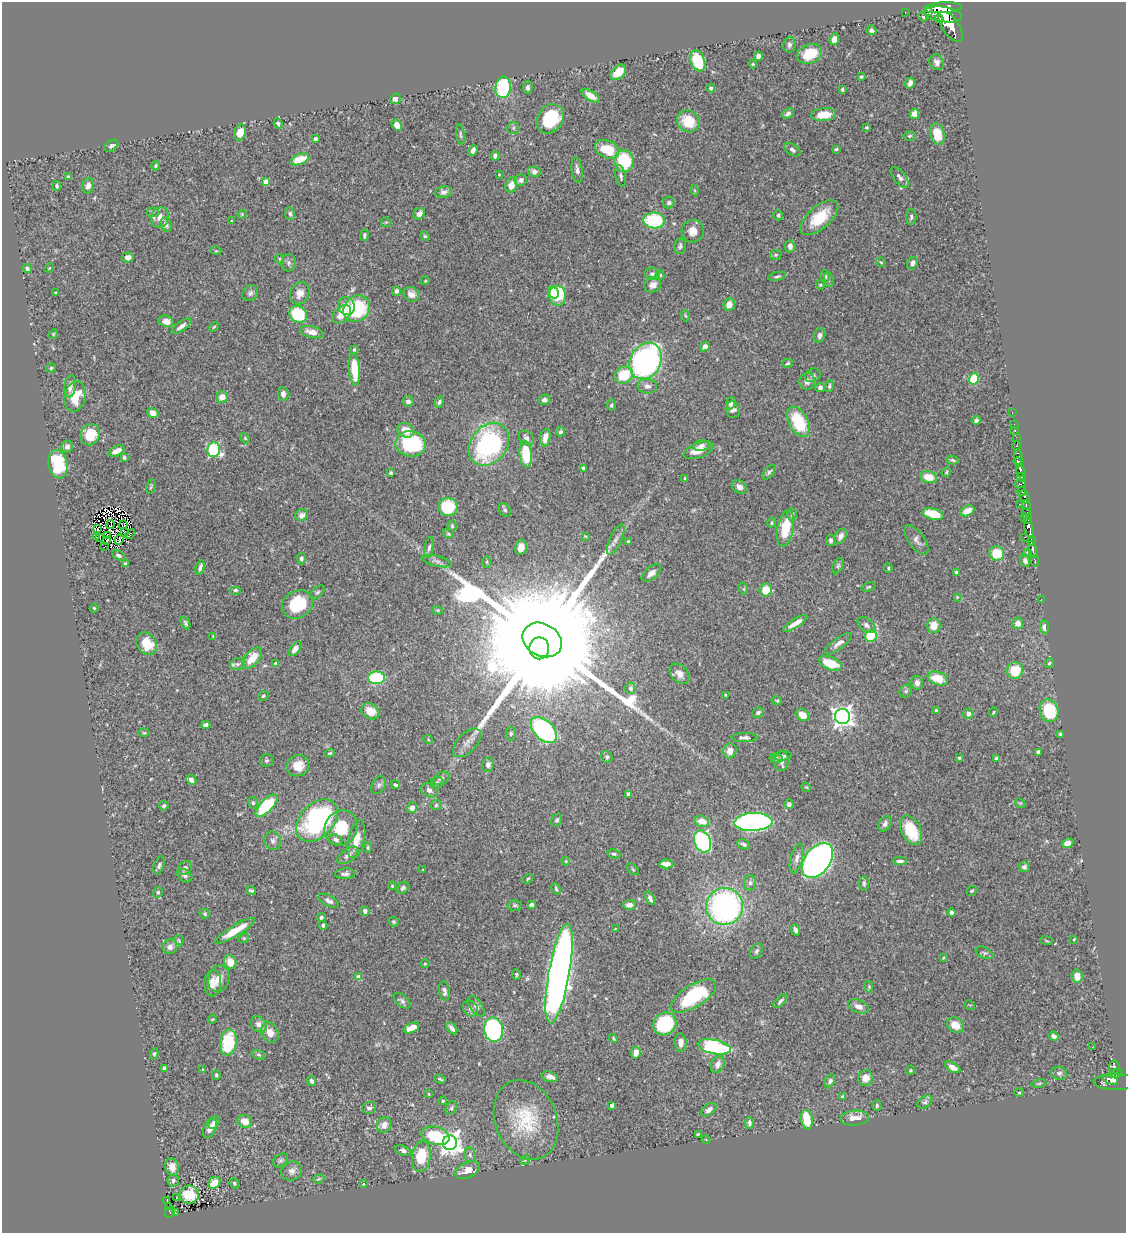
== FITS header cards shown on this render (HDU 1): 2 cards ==
NAXIS1  =                 1124
NAXIS2  =                 1231

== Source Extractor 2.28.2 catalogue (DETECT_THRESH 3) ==
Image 1124 x 1231 px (HDU 1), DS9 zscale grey, 1 PNG px = 1 image px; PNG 1128 x 1235 px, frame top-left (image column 1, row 1231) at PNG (2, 2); each listed source drawn as its Kron ellipse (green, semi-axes under 4 px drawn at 4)
Background 0.481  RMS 0.019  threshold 0.0575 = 3 sigma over >= 5 px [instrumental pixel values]
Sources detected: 464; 3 with non-positive FLUX_AUTO (blend fragments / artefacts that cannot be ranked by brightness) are neither listed nor drawn; the other 461 listed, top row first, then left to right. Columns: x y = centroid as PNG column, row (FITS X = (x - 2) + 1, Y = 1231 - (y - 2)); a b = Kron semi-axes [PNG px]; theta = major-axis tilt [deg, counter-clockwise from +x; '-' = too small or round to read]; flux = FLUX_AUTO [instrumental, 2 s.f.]
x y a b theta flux
943 8 19 5 3 2400
905 12 3 2 - 5.9
928 12 2 2 - 4800
943 14 19 7 -9 2900
923 17 4 3 - 1.2
939 19 4 3 - 260
951 27 17 8 -55 2200
871 30 5 4 - 3.4
834 39 6 4 69 12
789 45 8 6 81 3.1
810 54 13 9 23 31
758 56 5 4 - 5.8
698 61 11 7 -68 52
937 62 8 7 - 4.8
753 64 4 3 - 1.5
618 72 9 6 43 19
861 77 3 3 - 2
910 83 5 4 - 4.8
503 87 11 7 82 87
528 87 7 5 84 3.5
711 88 4 4 - 4
842 89 3 3 - 2
591 96 10 4 -34 11
395 99 5 5 - 3.8
788 113 6 4 34 3.9
914 114 5 4 - 12
824 115 12 6 5 25
550 119 16 12 53 60
688 121 12 10 -41 36
278 123 5 4 - 3.2
397 125 6 4 -55 9.7
867 127 3 3 - 1.7
513 128 6 5 - 2.4
240 133 8 6 73 13
460 134 10 3 -83 2.1
937 134 11 7 -77 33
909 136 6 4 15 2.2
315 139 4 4 - 3.2
111 146 8 5 37 3.1
607 149 13 8 -26 37
836 149 4 4 - 1.8
473 150 6 4 69 5.7
792 150 9 5 -32 3.7
495 156 4 4 - 5.3
300 159 10 5 21 27
624 161 11 9 -81 70
155 166 5 4 - 1.8
577 170 13 5 -83 5.6
534 172 6 5 - 3.7
499 175 4 2 - 0.84
621 176 11 5 -79 3.8
68 177 4 3 - 2.3
900 178 12 6 -52 7.2
521 180 6 5 - 4.5
266 182 4 4 - 15
511 185 8 5 72 13
57 186 5 4 - 2.2
88 186 8 5 72 5.9
694 190 5 3 - 1.3
443 192 8 6 8 4.4
669 203 6 5 - 2.5
152 212 6 5 - 2.6
242 214 4 4 - 1.3
290 214 6 5 - 2.5
419 214 6 5 - 6.6
778 215 5 4 - 2.5
911 217 8 5 90 2.9
160 218 10 8 68 10
819 218 23 11 41 37
654 220 10 8 -2 87
231 221 4 2 - 0.87
386 222 5 4 - 1.6
166 225 7 5 -70 4.1
693 231 11 11 - 11
364 235 6 4 80 2.9
425 236 5 4 - 1.6
680 246 8 5 78 3
790 246 6 5 - 6.2
216 251 5 3 - 1.2
776 255 6 4 19 1.8
128 257 6 5 - 5.5
279 259 5 4 - 1.4
881 262 5 4 - 1.6
288 263 9 7 81 3.9
912 263 6 5 - 6.3
49 268 5 3 - 1.1
27 269 5 4 - 2.7
652 274 8 6 -5 4
660 275 4 4 - 1.6
777 276 9 3 11 2.3
825 276 6 5 - 2.5
829 280 7 5 -85 2.6
425 281 4 3 - 0.97
653 285 8 7 - 7.9
820 285 5 4 - 1.4
396 291 5 4 - 3.8
554 292 6 5 - 27
56 293 3 3 - 1.6
250 293 8 7 - 4.1
300 293 11 9 65 9.8
411 294 8 7 - 7.9
557 296 10 8 -81 68
729 304 6 5 - 10
346 306 9 8 - 12
357 309 14 12 47 87
298 314 9 8 - 76
342 314 11 7 43 21
686 316 5 3 - 1.3
166 321 7 5 -19 9.1
181 326 12 4 35 5.8
214 327 5 3 - 1.3
312 332 12 5 -15 9.7
53 334 5 4 - 1.4
820 335 7 5 76 5.2
705 347 5 4 - 5.9
354 350 3 3 - 1.5
646 361 19 15 60 340
788 363 5 4 - 2.1
51 368 4 4 - 1.8
354 369 16 5 -85 38
624 375 9 8 - 40
813 375 8 6 26 3.4
974 379 6 5 - 48
807 381 8 7 - 6.4
70 386 11 5 84 8.7
647 386 10 7 -5 5.4
829 386 6 4 75 2.3
820 387 5 4 - 3.9
283 394 6 5 - 6.7
75 397 15 10 76 32
222 397 6 5 - 11
544 400 6 5 - 4.3
408 401 5 5 - 5.1
439 402 6 4 60 3.2
731 403 6 4 68 3.7
611 405 5 4 - 2.1
733 410 8 7 - 5.6
1012 412 3 2 - 13
153 413 6 4 -32 10
976 420 4 4 - 3.8
798 422 16 9 -62 63
1014 424 2 2 - 5.3
406 430 8 7 - 17
1015 430 3 2 - 16
560 432 5 4 - 3.8
90 435 11 9 70 32
1016 437 2 2 - 10
245 438 6 3 -47 1.3
526 438 8 6 -45 5.5
545 438 9 5 79 10
411 444 15 12 -8 110
489 444 23 18 51 220
702 445 9 5 8 4.3
1017 445 5 3 - 15
67 447 6 6 - 4.1
214 450 7 6 - 160
698 450 15 7 21 13
117 451 8 5 26 11
526 454 13 6 -84 53
1018 457 8 3 -85 280
124 458 4 4 - 3.5
952 460 6 4 -12 2.4
1018 462 4 4 - 520
58 464 14 9 -79 74
583 468 4 3 - 3
1020 471 6 4 -81 370
769 472 8 4 49 2.6
946 472 5 4 - 1.5
391 473 3 3 - 2.1
929 477 8 6 -12 18
1022 477 4 3 - 180
685 478 3 3 - 1.5
1020 484 6 4 11 130
151 486 7 3 76 1.7
739 487 8 6 -32 6.1
1021 491 4 3 - 130
1025 497 7 4 -66 240
1019 504 3 2 - 76
448 507 9 9 - 65
1026 507 7 5 -88 350
505 510 7 5 -52 2.7
967 511 7 5 26 16
792 514 6 4 89 3
933 514 11 5 -13 39
302 515 7 5 26 6.3
1028 516 8 3 -76 200
1024 518 4 3 - 100
772 523 5 4 - 1.8
110 524 4 2 - 1.2
123 525 4 2 - 1.2
452 526 5 4 - 1.9
1029 527 11 4 -77 1000
785 528 18 8 79 35
97 529 4 2 - 1.2
125 532 3 2 - 1.5
130 534 5 2 - 1.1
448 534 6 3 -19 1.5
108 535 3 2 - 0.86
585 536 4 3 - 1.1
840 536 8 5 59 5.6
96 537 4 2 - 0.71
100 537 3 2 - 0.84
1025 537 3 2 - 44
119 539 5 2 - 2
616 539 16 6 65 7.8
106 540 4 3 - 1.7
831 540 5 5 - 2.9
917 540 17 7 -54 6.5
1031 541 4 3 - 310
629 542 4 4 - 2.8
104 547 2 2 - 0.82
521 547 7 5 78 9.2
429 548 11 4 77 3.6
1033 549 9 3 -79 570
997 553 7 7 - 30
1027 553 3 3 - 1.5
118 555 7 4 -31 3.8
301 558 6 4 -89 3.7
437 561 15 5 -14 5.1
1025 561 6 4 -69 3.3
1035 561 6 3 -81 110
487 562 6 4 90 1.7
125 563 4 3 - 1.6
838 566 8 5 63 2.3
200 567 7 4 75 4
888 568 5 4 - 1.8
956 572 3 3 - 3.3
651 573 11 6 40 8.2
868 587 7 4 18 2
744 589 6 4 -72 1.6
235 590 6 4 0 2.6
766 590 6 6 - 23
317 592 8 5 44 2.5
957 597 4 4 - 1.2
1041 599 3 2 - 7.6
297 605 16 13 30 57
94 608 4 4 - 1.5
437 610 5 3 - 1.2
186 623 7 4 -65 2.4
795 623 14 4 32 12
1018 623 6 5 - 9.1
866 625 10 6 -39 4.9
933 625 7 7 - 15
1044 627 7 4 -83 6.6
213 636 3 2 - 0.84
871 636 6 5 - 46
542 640 20 16 -29 100000
146 643 12 9 -52 31
838 644 16 5 37 6.6
539 648 11 10 - 12000
295 649 8 4 52 7.2
252 658 13 7 48 24
831 663 12 6 -22 36
1049 663 5 4 - 1.7
238 664 7 5 19 3.5
276 664 4 3 - 4.8
1015 670 8 8 - 33
679 674 11 8 -46 7.9
376 678 8 6 1 110
938 678 10 6 -20 28
917 683 7 6 - 6
630 688 6 5 - 4.7
906 691 7 5 47 2.4
726 695 4 4 - 1.5
263 696 5 4 - 2
777 701 5 3 - 1.5
936 710 4 4 - 1.3
370 711 9 7 -33 15
1049 711 11 9 -74 73
758 712 6 5 - 2.5
993 712 5 4 - 1.4
968 714 5 5 - 4.5
802 715 7 5 -37 14
842 716 7 7 - 800
206 725 4 4 - 6.4
544 730 16 9 -46 180
144 733 6 3 -1 1.3
511 734 7 5 89 2.2
1061 734 3 3 - 2.2
745 737 13 4 2 3.8
428 739 5 3 - 1.2
467 743 18 9 46 11
730 751 7 6 - 10
1038 752 4 3 - 7.6
330 753 5 3 - 1.8
783 756 9 4 4 3.3
607 757 6 5 - 2.6
776 758 6 4 -8 2.7
959 758 4 4 - 1.7
996 759 4 4 - 3.5
267 761 6 6 - 2.3
781 761 10 7 87 6.8
488 765 7 6 - 6.4
298 766 11 10 - 17
441 778 8 6 31 4.3
191 780 5 4 - 5.4
437 783 6 6 - 2.8
379 785 9 6 64 3.8
395 785 4 3 - 3
806 787 5 4 - 1.4
429 790 9 6 -29 5.5
629 794 4 4 - 5.1
253 803 6 4 -76 2.3
1020 803 5 4 - 1.5
789 804 4 4 - 4
267 805 14 6 46 80
436 805 5 5 - 2.1
164 806 5 4 - 2.4
412 808 5 5 - 6
317 820 24 16 46 200
557 820 7 5 59 2.7
702 821 7 5 -15 16
753 822 19 9 3 440
885 824 8 6 62 4.6
341 828 18 16 60 38
911 830 15 9 -62 49
356 839 19 8 77 17
336 840 7 5 -22 4.2
273 841 9 8 - 5.2
702 842 11 8 -69 190
1068 843 6 4 25 6.4
744 844 7 4 -25 2.9
368 848 5 4 - 1.8
614 854 7 4 -11 2.6
348 855 12 6 37 6
797 858 15 6 76 6.4
817 860 20 12 53 890
566 861 4 3 - 1.4
900 861 7 3 2 3.4
666 864 7 4 -2 7.3
159 865 9 5 72 3.5
1024 867 5 5 - 3.5
185 868 7 6 - 4.3
633 869 7 3 -45 1.2
423 870 3 2 - 1.1
345 874 10 5 4 4.5
185 876 8 6 -34 3.3
528 879 5 4 - 1.5
750 883 8 6 -89 3.8
864 883 7 5 89 2.5
392 886 4 3 - 1.2
403 888 6 5 - 2.9
556 889 6 3 -69 2.1
251 890 5 3 - 2.3
972 891 5 3 - 1.8
158 892 5 5 - 2.4
650 898 7 4 -63 4.4
329 901 11 5 -29 4.8
515 905 7 5 0 2.1
531 905 4 4 - 5.8
629 905 6 5 - 7.3
725 906 18 18 - 340
365 911 5 4 - 3.7
951 912 4 3 - 3.6
205 914 5 4 - 2.3
321 917 4 4 - 2.4
394 922 5 4 - 2
323 925 4 3 - 2.6
615 929 3 2 - 0.98
795 930 6 3 -68 3.4
235 931 23 5 31 26
244 938 5 4 - 1.5
1074 939 3 2 - 1
179 940 5 4 - 1.4
1047 941 6 3 -19 1.1
170 947 7 7 - 8.1
756 951 8 5 58 3
984 953 9 5 -24 2.9
943 958 4 3 - 1
230 962 7 6 - 17
425 964 4 3 - 1
516 974 5 3 - 1.7
559 974 50 10 80 1200
1077 976 6 5 - 14
359 977 4 4 - 14
219 979 13 10 75 13
213 983 13 8 87 10
869 987 6 4 -80 1.4
444 991 10 5 -81 4.5
693 996 26 11 32 97
402 1001 10 5 -42 3.9
780 1001 9 4 45 3.3
970 1005 5 3 - 1.2
476 1006 12 6 -55 5.1
858 1006 11 6 -22 7.2
470 1009 8 7 - 4.8
212 1019 5 4 - 1.2
258 1024 9 7 -44 7.3
665 1024 12 10 40 91
955 1025 9 7 -37 15
412 1028 8 5 24 14
452 1028 7 3 -51 4.7
493 1030 12 9 -83 210
270 1033 11 8 -67 11
1054 1036 5 4 - 4.6
613 1038 4 3 - 1.9
228 1042 13 8 81 64
681 1043 9 6 -88 7.3
714 1047 17 7 -12 180
1092 1047 3 2 - 16
636 1053 6 4 82 12
154 1054 6 4 81 1.9
258 1055 7 4 -20 2.3
718 1064 9 6 65 7
953 1067 8 4 -29 7.6
1114 1067 6 5 - 110
164 1068 4 3 - 4.3
203 1069 4 2 - 1.1
911 1070 4 4 - 1.4
1059 1073 8 6 -14 3.7
1116 1074 7 3 17 61
216 1075 4 4 - 1.7
550 1077 8 5 -15 6.1
865 1078 8 7 - 11
440 1079 6 2 -22 1.8
1111 1080 8 3 -24 270
312 1081 5 4 - 3.1
830 1081 7 5 52 4.1
1115 1082 21 8 -1 560
1039 1084 7 3 9 1.5
1019 1092 5 3 - 1.2
429 1094 4 3 - 1
843 1097 4 4 - 1.8
443 1101 4 3 - 1.5
925 1102 8 5 36 2.7
612 1105 4 3 - 5.6
877 1105 5 4 - 2.2
369 1108 7 5 21 3.7
451 1108 7 5 61 2.6
709 1110 9 5 38 6.2
855 1118 14 7 4 14
807 1119 10 5 -80 31
526 1120 41 30 -68 75
245 1121 7 6 - 13
214 1123 7 5 62 4.4
749 1123 6 4 89 3.2
384 1125 8 6 60 8.9
210 1128 10 6 65 8.4
698 1134 4 2 - 1.5
435 1136 14 9 -13 67
706 1139 4 3 - 1
450 1143 7 7 - 940
403 1150 8 4 -18 3.7
470 1155 7 5 -78 2.7
421 1156 15 9 82 41
280 1160 8 6 39 3.1
525 1160 5 4 - 1.3
172 1167 9 7 -74 9.5
467 1170 13 7 26 14
292 1171 10 9 - 6.7
319 1179 6 4 20 1.5
173 1180 6 5 - 3.3
214 1183 7 5 40 14
234 1183 5 4 - 2
363 1184 3 2 - 1.2
189 1194 9 9 - 34
176 1197 3 2 - 1.3
167 1200 4 2 - 7.2
168 1207 4 3 - 47
170 1212 6 5 - 78
175 1213 3 3 - 9.5
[3 non-positive-flux detections neither listed nor drawn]